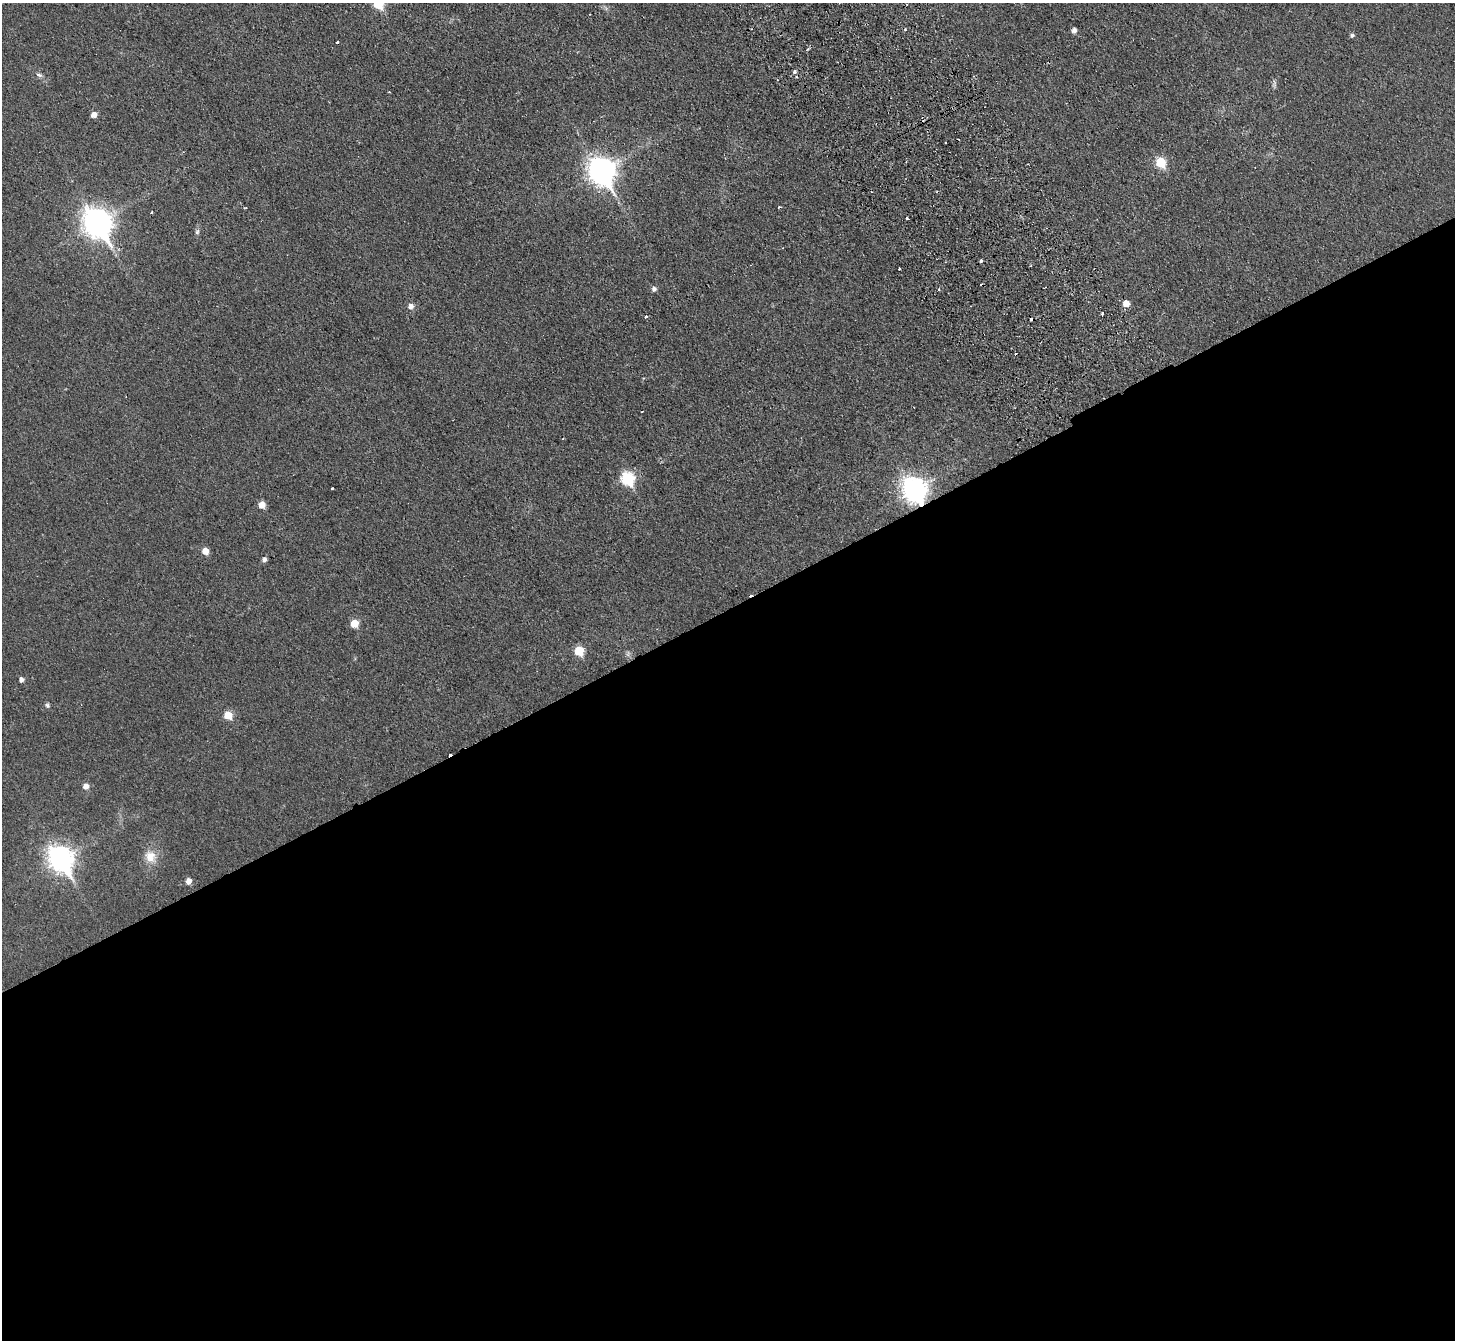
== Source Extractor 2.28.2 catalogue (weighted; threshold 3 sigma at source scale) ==
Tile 15 of 4 x 4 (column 3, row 4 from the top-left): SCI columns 2961-4413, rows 330-1667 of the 5919 x 5874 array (HDU 1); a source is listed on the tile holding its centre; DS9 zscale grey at full resolution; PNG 1457 x 1342 px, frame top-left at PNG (2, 3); no overlay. Shown black and unused: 55% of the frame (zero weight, under 2 of 3 exposures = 3% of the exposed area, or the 3 px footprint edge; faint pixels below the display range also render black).
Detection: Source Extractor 2.28.2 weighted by HDU 2 'WHT'; one run over the whole footprint, this tile lists its part. Background 0.0344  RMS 0.0052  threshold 0.0234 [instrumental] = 3 sigma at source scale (4.5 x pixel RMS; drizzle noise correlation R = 1.50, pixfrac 1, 0.05/0.05 arcsec/px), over >= 5 px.
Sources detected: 53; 14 cosmic-ray / hot-pixel residue — not listed; the other 39 listed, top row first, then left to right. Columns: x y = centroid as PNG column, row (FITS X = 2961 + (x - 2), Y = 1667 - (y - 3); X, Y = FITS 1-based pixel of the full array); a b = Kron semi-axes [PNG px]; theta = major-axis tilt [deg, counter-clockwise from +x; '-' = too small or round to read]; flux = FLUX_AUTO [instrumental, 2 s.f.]
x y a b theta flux
378 3 7 6 - 33
1074 30 5 5 - 2.3
1352 35 5 4 - 1.2
337 42 3 2 - 0.72
808 49 5 3 - 0.76
795 71 3 3 - 1.6
39 75 10 5 -19 1.5
1274 84 13 5 85 1.3
94 115 5 5 - 3.5
1161 162 6 6 - 25
601 171 12 9 -58 500
779 207 3 2 - 0.87
152 212 3 2 - 0.64
907 218 3 2 - 0.51
97 223 12 10 -56 610
197 232 7 5 74 1.2
899 269 3 3 - 0.92
654 289 5 5 - 1.8
1126 303 5 5 - 6
411 306 6 6 - 3
1102 313 3 3 - 0.69
646 317 3 3 - 4.5
642 412 3 2 - 0.41
628 479 7 7 - 53
332 488 4 3 - 1
914 490 10 9 - 390
262 505 6 5 - 5.7
205 551 6 5 - 5.6
264 560 5 5 - 1.8
354 624 6 6 - 10
579 651 6 6 - 19
628 654 9 4 68 1.1
21 680 5 5 - 2.1
47 705 6 5 - 1.2
228 715 6 6 - 11
86 786 6 6 - 3.2
150 857 19 16 -54 8.2
61 859 11 9 -58 410
189 881 6 5 - 3.4
Overlapping masked pixels (flux is a lower limit): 1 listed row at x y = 914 490
Isophote crosses this tile's border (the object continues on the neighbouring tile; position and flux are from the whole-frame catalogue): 1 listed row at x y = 378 3